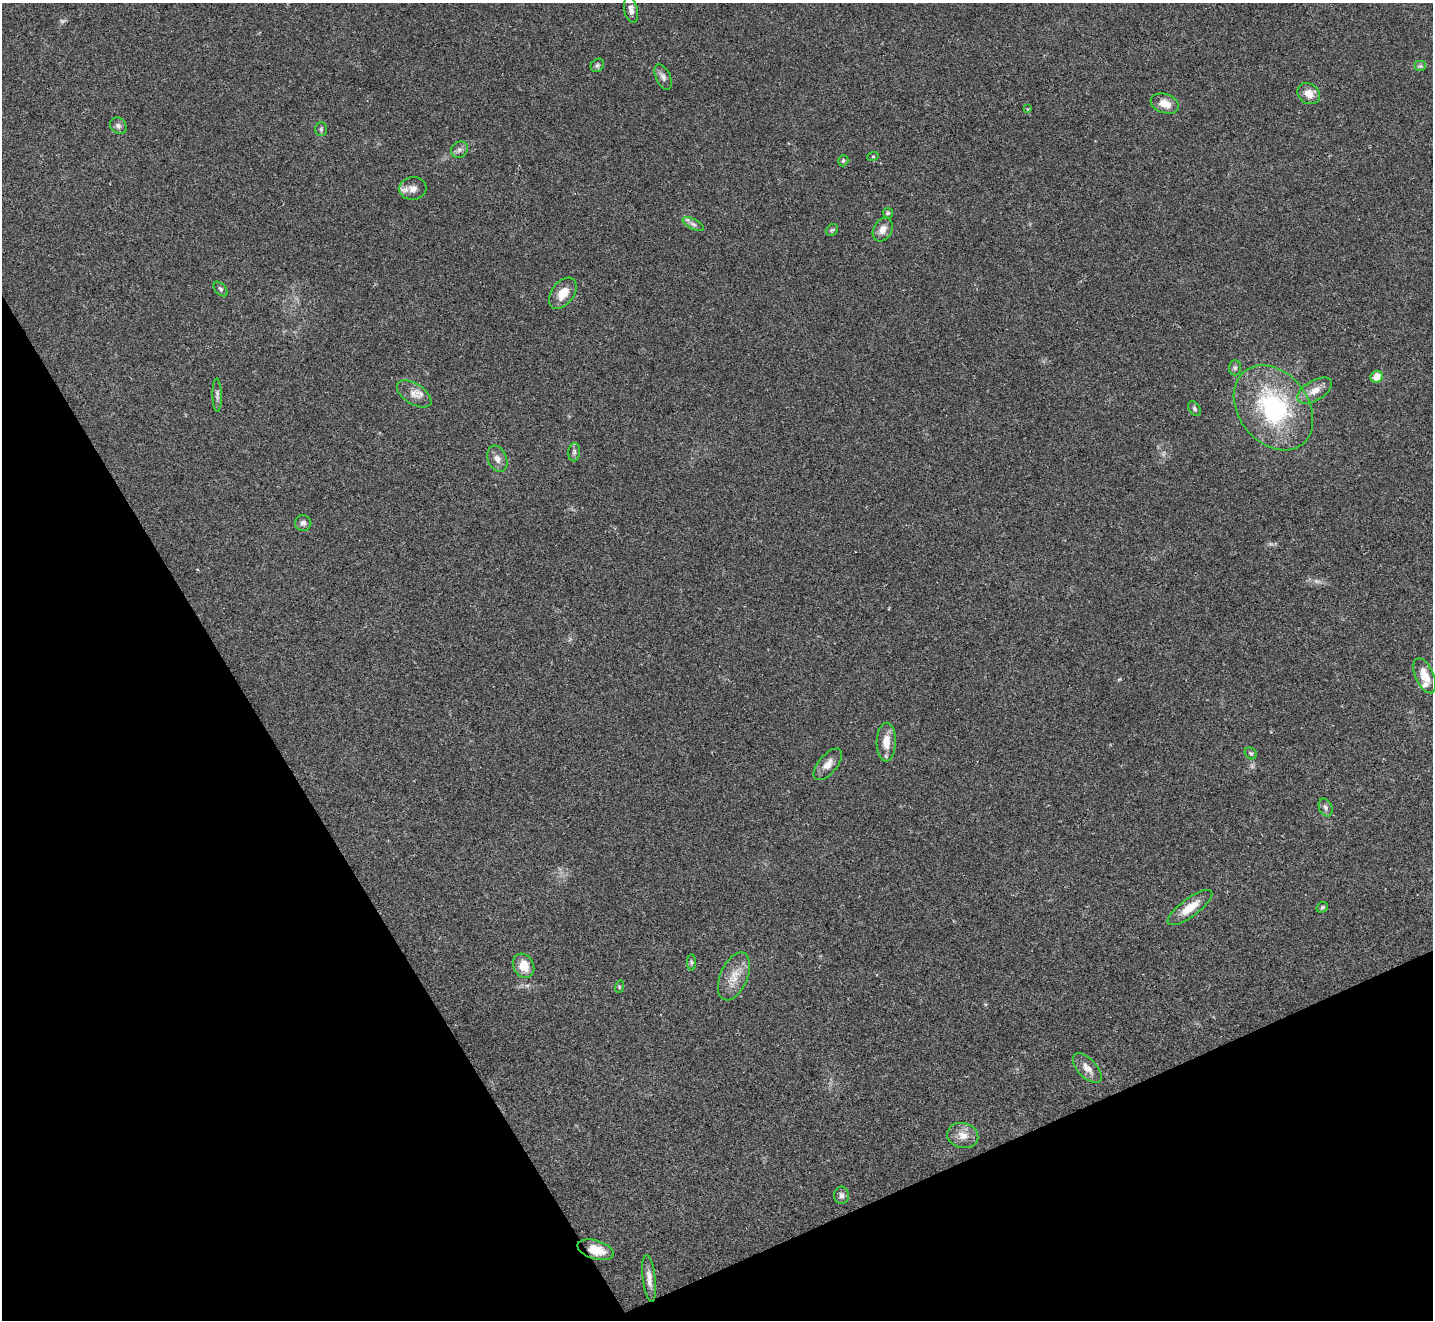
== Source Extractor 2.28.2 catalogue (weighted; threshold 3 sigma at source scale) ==
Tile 14 of 4 x 4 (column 2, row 4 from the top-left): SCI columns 1431-2861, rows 287-1604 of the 5722 x 5711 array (HDU 1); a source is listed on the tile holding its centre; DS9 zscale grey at full resolution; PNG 1435 x 1322 px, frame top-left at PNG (2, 3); each listed source drawn as its Kron ellipse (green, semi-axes under 4 px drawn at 4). Shown black and unused: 25% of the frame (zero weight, under 2 of 3 exposures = <1% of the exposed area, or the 3 px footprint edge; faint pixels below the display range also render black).
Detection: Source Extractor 2.28.2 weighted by HDU 2 'WHT'; one run over the whole footprint, this tile lists its part. Background 0.0674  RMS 0.0061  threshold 0.0276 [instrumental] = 3 sigma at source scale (4.5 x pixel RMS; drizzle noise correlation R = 1.50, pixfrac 1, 0.05/0.05 arcsec/px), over >= 5 px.
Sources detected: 46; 1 inside a brighter listed object's ellipse — not listed separately; the other 45 listed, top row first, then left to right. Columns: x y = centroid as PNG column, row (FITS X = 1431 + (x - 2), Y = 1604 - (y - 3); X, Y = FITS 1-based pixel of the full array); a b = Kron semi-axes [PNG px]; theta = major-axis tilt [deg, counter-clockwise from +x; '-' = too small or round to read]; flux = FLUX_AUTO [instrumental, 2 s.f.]
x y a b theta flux
631 10 13 6 -78 2.9
597 65 7 6 - 1.2
1420 66 6 5 - 1.2
663 77 14 7 -65 2.8
1309 94 12 9 -37 5.1
1165 104 15 9 -19 6.6
1027 109 4 2 - 0.45
118 126 9 7 -47 1.9
321 129 7 5 89 1.1
459 150 9 7 43 2.3
873 156 6 3 18 0.59
843 161 6 5 - 1.1
413 188 14 11 5 4.8
888 213 5 4 - 0.94
693 224 11 5 -26 2
832 230 7 5 44 0.94
883 230 12 9 59 4.9
220 289 9 5 -47 1.3
563 293 18 11 54 8.4
1235 368 7 6 - 1.4
1377 377 6 5 - 8
1315 391 19 10 31 6.5
414 394 19 10 -32 5.7
217 395 17 4 -89 1.9
1273 408 46 35 -52 76
1194 409 8 5 -53 1.3
574 452 9 6 83 1.7
497 459 14 9 -68 3.7
303 523 8 8 - 2.3
1425 676 19 9 -66 9.7
886 742 19 9 89 8.1
1251 753 6 5 - 0.99
828 764 19 9 50 4.9
1326 808 9 6 -65 1.9
1190 907 27 9 37 10
1322 907 6 5 - 0.98
691 962 8 4 -89 1.1
524 966 13 10 -61 8.9
734 976 25 13 66 10
619 987 6 4 73 0.75
1087 1068 18 9 -47 5.5
963 1135 16 12 -13 6.5
841 1195 9 7 -90 2.1
596 1250 18 9 -16 10
649 1278 23 6 -83 4.7
Overlapping masked pixels (flux is a lower limit): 1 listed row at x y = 596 1250